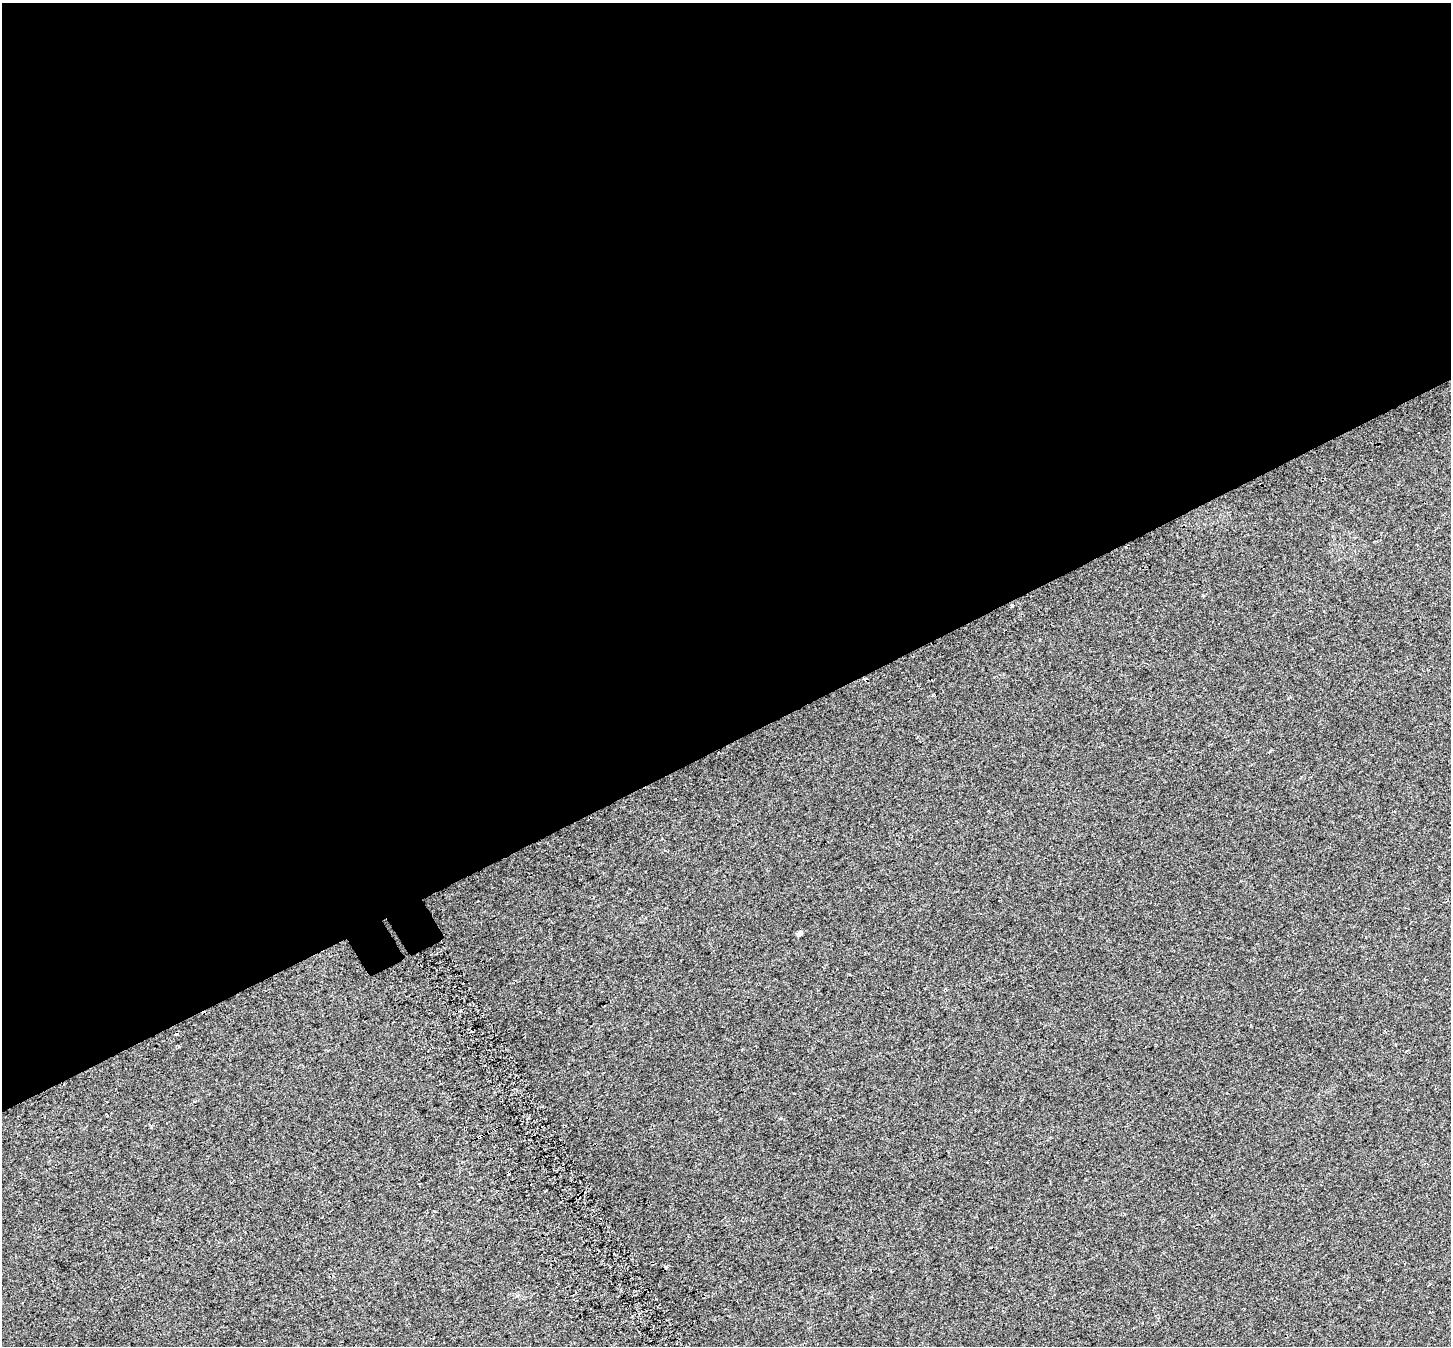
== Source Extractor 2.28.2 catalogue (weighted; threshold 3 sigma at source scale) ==
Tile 2 of 4 x 4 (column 2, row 1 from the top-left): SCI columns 1508-2956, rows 4217-5560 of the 5917 x 5803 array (HDU 1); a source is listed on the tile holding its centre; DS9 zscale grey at full resolution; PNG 1453 x 1348 px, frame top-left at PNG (2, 3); no overlay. Shown black and unused: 55% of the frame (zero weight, under 2 of 3 exposures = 4% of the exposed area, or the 3 px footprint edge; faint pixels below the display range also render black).
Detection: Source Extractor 2.28.2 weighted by HDU 2 'WHT'; one run over the whole footprint, this tile lists its part. Background 0.0439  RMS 0.01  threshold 0.047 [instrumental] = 3 sigma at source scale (4.5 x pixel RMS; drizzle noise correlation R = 1.50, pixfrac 1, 0.0396/0.0396 arcsec/px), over >= 5 px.
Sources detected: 9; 3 cosmic-ray / hot-pixel residue — not listed; the other 6 listed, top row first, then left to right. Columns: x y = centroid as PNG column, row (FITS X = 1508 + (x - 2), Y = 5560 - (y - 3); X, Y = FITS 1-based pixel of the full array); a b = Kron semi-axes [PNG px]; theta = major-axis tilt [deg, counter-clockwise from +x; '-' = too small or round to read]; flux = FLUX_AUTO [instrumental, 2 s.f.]
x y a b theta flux
1203 595 4 3 - 0.87
1012 605 4 3 - 14
676 799 3 2 - 1.1
799 933 5 5 - 3.1
175 1035 4 3 - 1.3
479 1137 4 3 - 6.5
Overlapping masked pixels (flux is a lower limit): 2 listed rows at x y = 1012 605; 479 1137